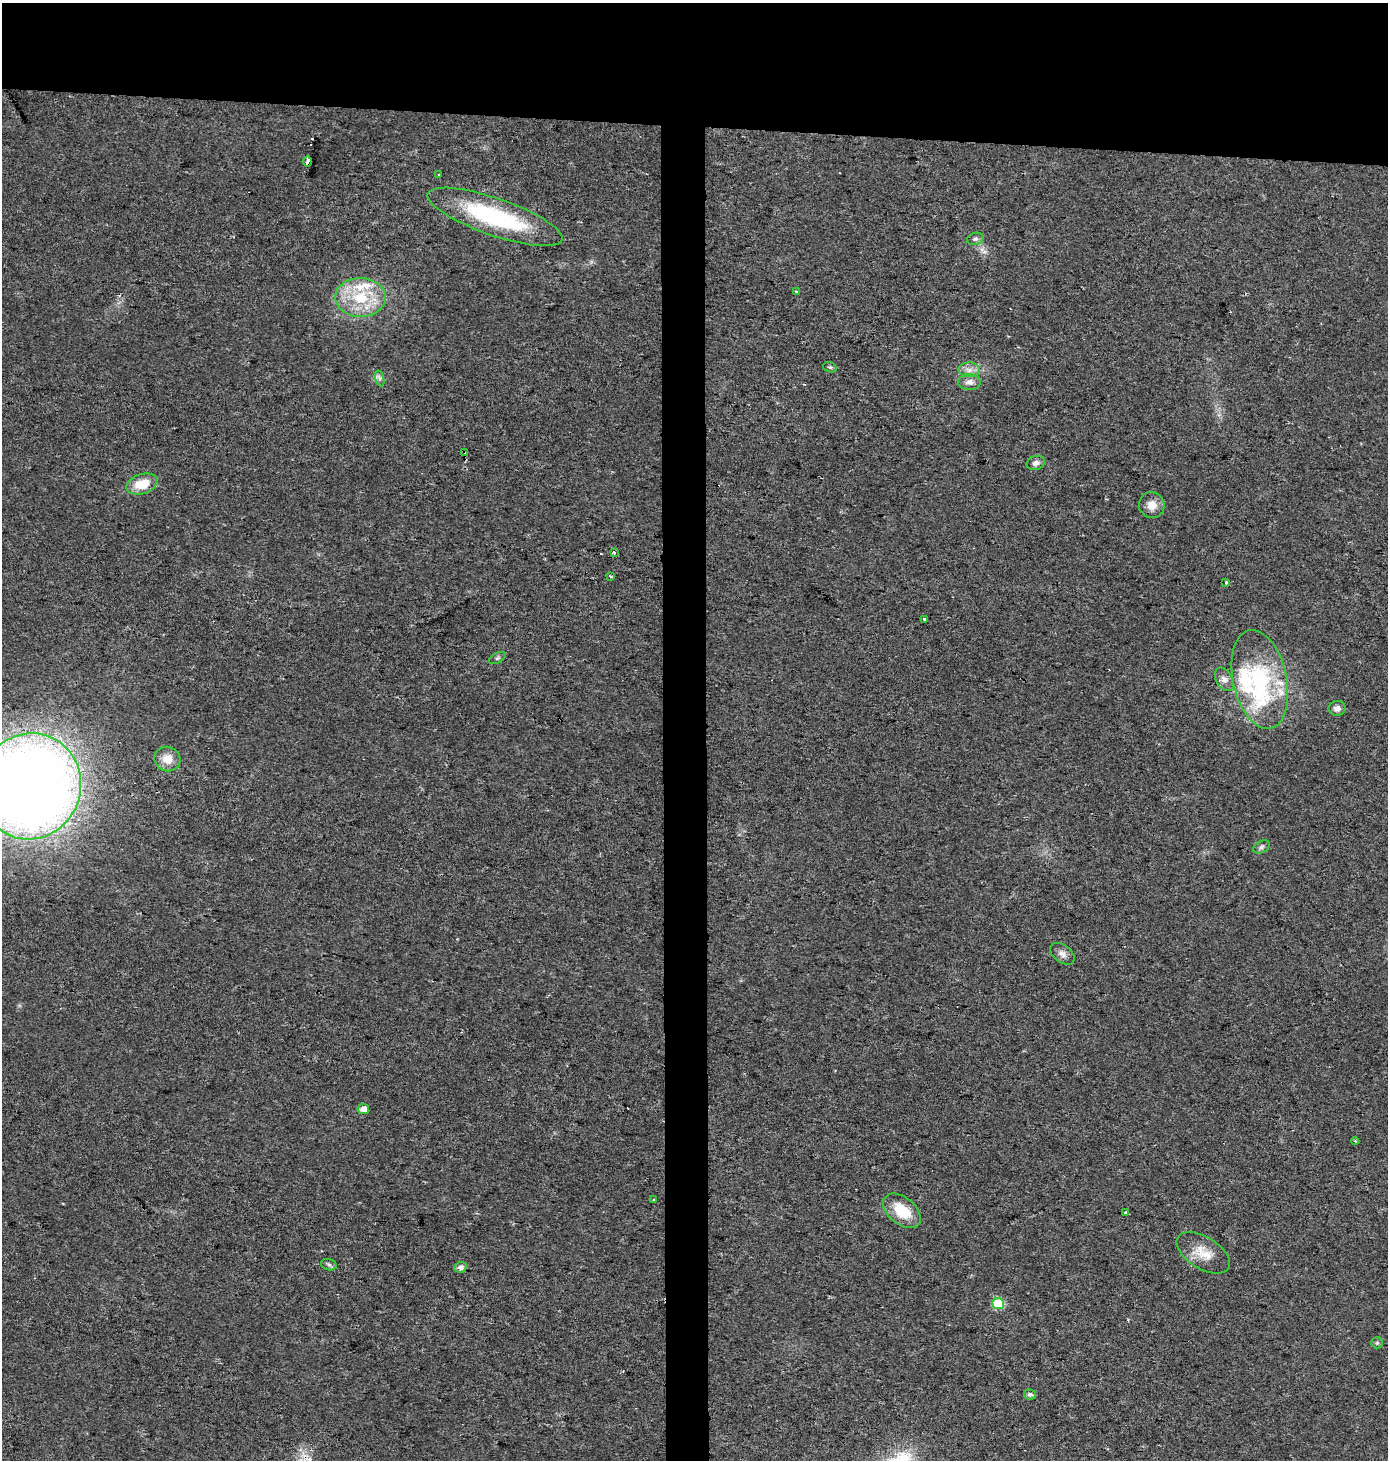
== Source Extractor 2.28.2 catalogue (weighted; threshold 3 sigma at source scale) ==
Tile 2 of 3 x 3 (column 2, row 1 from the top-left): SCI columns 1626-3011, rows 2916-4373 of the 4626 x 4380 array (HDU 1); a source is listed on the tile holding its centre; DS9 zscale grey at full resolution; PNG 1390 x 1462 px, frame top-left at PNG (2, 3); each listed source drawn as its Kron ellipse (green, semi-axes under 4 px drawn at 4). Shown black and unused: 11% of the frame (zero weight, under 2 of 3 exposures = <1% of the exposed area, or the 3 px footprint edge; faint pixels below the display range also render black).
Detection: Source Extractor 2.28.2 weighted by HDU 2 'WHT'; one run over the whole footprint, this tile lists its part. Background 0.0439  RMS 0.0058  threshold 0.0263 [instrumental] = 3 sigma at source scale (4.5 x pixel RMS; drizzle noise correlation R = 1.50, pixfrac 1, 0.0396/0.0396 arcsec/px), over >= 5 px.
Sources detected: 46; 4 cosmic-ray / hot-pixel residue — neither listed nor drawn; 5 inside a brighter listed object's ellipse — not listed separately; the other 37 listed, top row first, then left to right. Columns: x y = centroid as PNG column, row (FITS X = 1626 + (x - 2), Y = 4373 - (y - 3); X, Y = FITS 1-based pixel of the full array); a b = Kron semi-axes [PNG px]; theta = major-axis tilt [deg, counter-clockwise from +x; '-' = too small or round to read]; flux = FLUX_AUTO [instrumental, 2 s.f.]
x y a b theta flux
308 162 5 3 - 5.9
439 175 3 3 - 2.1
495 217 71 18 -19 72
975 239 8 6 17 1.6
797 292 3 3 - 0.92
360 297 25 19 -1 28
830 367 7 5 -19 1
969 370 11 7 -2 3.4
380 378 8 4 -75 1.4
969 382 11 8 -1 3.4
464 452 3 2 - 1
1036 463 9 7 20 2.7
142 484 16 10 17 13
1152 505 13 12 - 6.2
614 552 3 3 - 1.3
611 576 3 3 - 2.6
1226 582 3 3 - 1.3
924 619 3 3 - 1.6
497 658 9 5 27 1.3
1224 679 13 8 -60 3.3
1260 679 50 27 -78 60
1337 708 8 7 - 3.3
167 759 13 12 - 7.9
30 786 53 50 68 1000
1261 847 9 5 27 1.5
1062 954 14 8 -37 3.2
363 1109 5 5 - 5.2
1355 1141 4 3 - 0.68
654 1200 3 3 - 0.5
902 1211 22 13 -40 16
1125 1213 3 3 - 1.6
1203 1253 30 16 -32 12
329 1265 8 5 -16 1.4
460 1267 6 5 - 2.9
998 1304 6 5 - 30
1377 1343 6 5 - 0.93
1030 1394 6 5 - 1.7
Overlapping masked pixels (flux is a lower limit): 1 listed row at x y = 464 452
Isophote crosses this tile's border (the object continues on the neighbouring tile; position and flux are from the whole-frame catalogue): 1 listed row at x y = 30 786